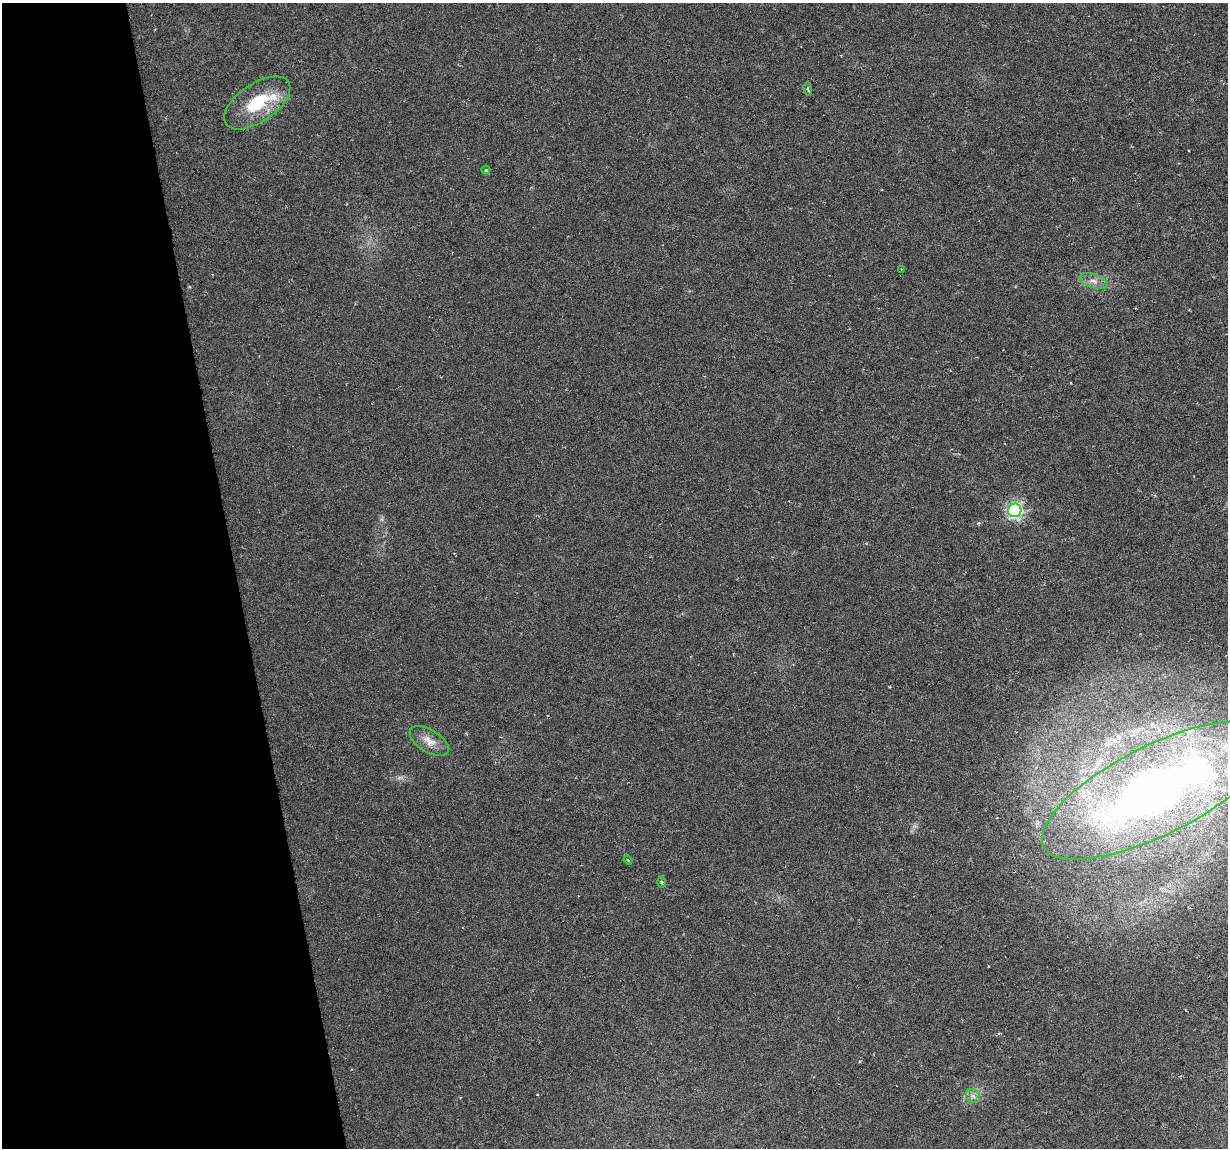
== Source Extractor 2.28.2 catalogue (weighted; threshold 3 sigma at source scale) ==
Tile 5 of 4 x 4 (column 1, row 2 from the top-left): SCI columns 1-1226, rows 2317-3462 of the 4904 x 4682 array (HDU 1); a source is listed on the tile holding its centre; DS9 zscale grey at full resolution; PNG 1230 x 1150 px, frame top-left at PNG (2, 3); each listed source drawn as its Kron ellipse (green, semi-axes under 4 px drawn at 4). Shown black and unused: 19% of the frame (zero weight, under 3 of 6 exposures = <1% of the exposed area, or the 3 px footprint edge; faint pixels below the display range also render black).
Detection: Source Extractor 2.28.2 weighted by HDU 2 'WHT'; one run over the whole footprint, this tile lists its part. Background -0.0061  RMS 0.0036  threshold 0.0149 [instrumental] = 3 sigma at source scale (4.09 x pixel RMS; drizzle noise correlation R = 1.36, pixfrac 0.8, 0.0396/0.0396 arcsec/px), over >= 5 px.
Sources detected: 13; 2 inside a brighter listed object's ellipse — not listed separately; the other 11 listed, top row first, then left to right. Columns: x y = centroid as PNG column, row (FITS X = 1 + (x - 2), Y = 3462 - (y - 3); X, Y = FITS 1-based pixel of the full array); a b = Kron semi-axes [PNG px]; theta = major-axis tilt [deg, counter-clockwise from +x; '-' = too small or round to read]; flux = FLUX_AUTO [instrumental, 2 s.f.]
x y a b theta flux
808 89 6 3 -81 0.46
257 103 38 19 34 16
486 170 4 4 - 0.49
902 269 3 2 - 0.22
1094 281 14 6 -18 2.2
1015 510 7 6 - 84
429 741 22 11 -32 4
1157 790 126 44 27 240
628 860 4 3 - 0.32
662 882 6 4 -89 0.48
973 1096 8 6 -44 1.2